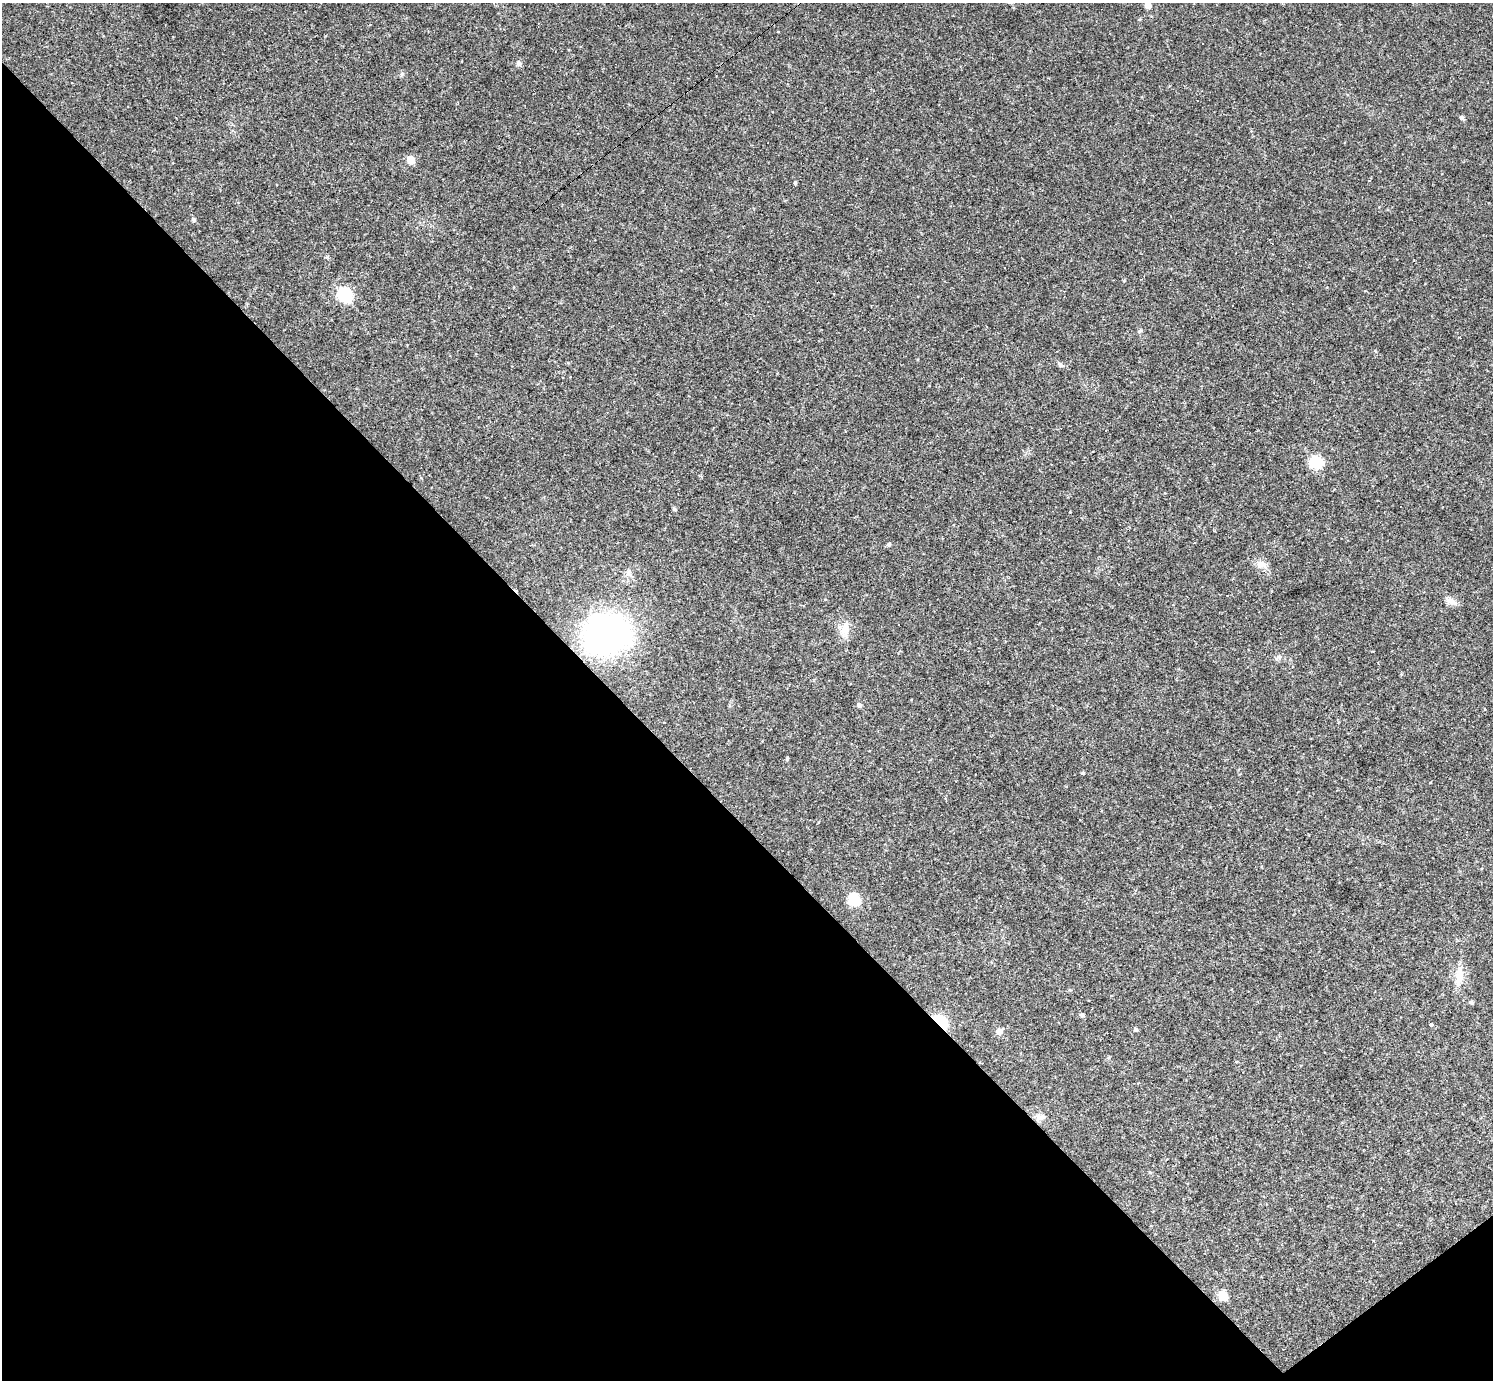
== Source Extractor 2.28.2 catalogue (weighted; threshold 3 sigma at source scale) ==
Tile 14 of 4 x 4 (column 2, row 4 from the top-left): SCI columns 1491-2981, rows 295-1672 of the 5962 x 5960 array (HDU 1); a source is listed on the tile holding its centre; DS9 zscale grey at full resolution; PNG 1495 x 1382 px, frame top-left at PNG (2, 3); no overlay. Shown black and unused: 42% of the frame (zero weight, under 2 of 3 exposures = <1% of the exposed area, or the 3 px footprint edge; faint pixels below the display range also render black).
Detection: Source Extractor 2.28.2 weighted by HDU 2 'WHT'; one run over the whole footprint, this tile lists its part. Background 0.0346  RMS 0.0055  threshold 0.0246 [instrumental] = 3 sigma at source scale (4.5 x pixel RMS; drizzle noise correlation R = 1.50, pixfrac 1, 0.05/0.05 arcsec/px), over >= 5 px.
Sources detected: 41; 14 cosmic-ray / hot-pixel residue — not listed; the other 27 listed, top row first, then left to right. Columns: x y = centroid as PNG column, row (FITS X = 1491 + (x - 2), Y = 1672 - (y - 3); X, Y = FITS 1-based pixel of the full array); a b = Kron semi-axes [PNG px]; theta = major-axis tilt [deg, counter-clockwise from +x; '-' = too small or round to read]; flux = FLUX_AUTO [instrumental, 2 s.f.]
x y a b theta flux
1148 5 6 5 - 3.5
519 64 6 5 - 1.8
402 74 6 6 - 1
1462 118 7 5 -53 1
411 160 7 6 - 7
193 220 5 5 - 1.3
345 295 8 7 - 51
1140 331 6 5 - 0.85
1060 365 10 5 -39 1.4
1316 462 14 13 - 13
674 509 5 4 - 1
1261 564 16 9 -14 4
1451 601 15 8 -21 3.5
845 629 21 10 64 5.9
606 634 36 31 15 180
859 705 5 5 - 1.6
1082 773 4 3 - 0.93
854 900 8 7 - 23
1459 976 29 11 85 8
1471 1002 5 4 - 0.96
1082 1015 6 5 - 1.1
940 1022 11 7 -43 28
1431 1024 4 3 - 170
1136 1029 5 4 - 1.1
999 1031 9 8 - 2.2
1040 1118 14 4 22 1.8
1223 1296 7 7 - 11
Overlapping masked pixels (flux is a lower limit): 1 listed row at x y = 940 1022
Isophote crosses this tile's border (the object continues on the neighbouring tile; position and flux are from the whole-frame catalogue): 1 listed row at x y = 1148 5
Unlisted compact peaks at least as high as the median listed source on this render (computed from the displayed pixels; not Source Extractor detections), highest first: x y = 795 183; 889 544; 327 257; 787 759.